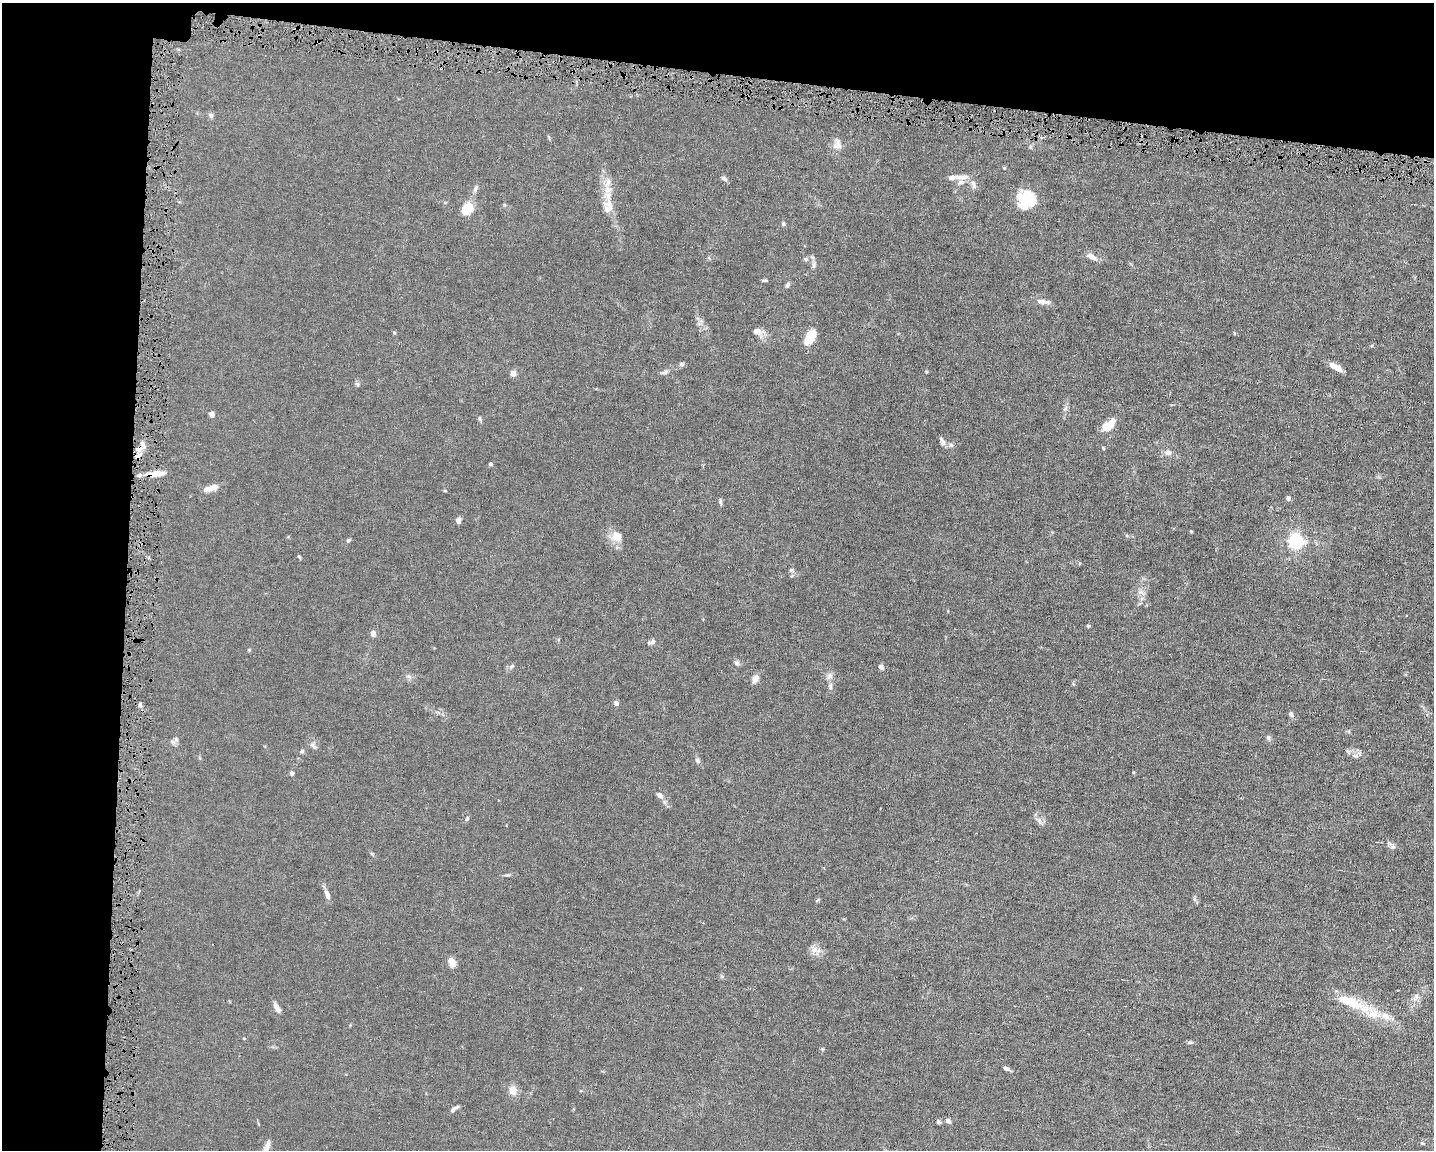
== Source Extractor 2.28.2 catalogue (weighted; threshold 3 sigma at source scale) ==
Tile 1 of 3 x 4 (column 1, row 1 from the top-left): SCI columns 219-1650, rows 3444-4591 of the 4623 x 4591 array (HDU 1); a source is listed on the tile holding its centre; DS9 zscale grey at full resolution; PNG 1436 x 1152 px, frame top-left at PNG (2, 3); no overlay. Shown black and unused: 15% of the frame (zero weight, under 4 of 8 exposures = <1% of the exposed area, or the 3 px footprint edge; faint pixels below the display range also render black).
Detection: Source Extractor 2.28.2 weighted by HDU 2 'WHT'; one run over the whole footprint, this tile lists its part. Background 0.0144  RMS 0.0024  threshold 0.00972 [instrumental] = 3 sigma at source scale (4.09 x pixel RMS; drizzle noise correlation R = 1.36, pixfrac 0.8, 0.05/0.05 arcsec/px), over >= 5 px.
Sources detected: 84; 1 cosmic-ray / hot-pixel residue — not listed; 5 inside a brighter listed object's ellipse — not listed separately; the other 78 listed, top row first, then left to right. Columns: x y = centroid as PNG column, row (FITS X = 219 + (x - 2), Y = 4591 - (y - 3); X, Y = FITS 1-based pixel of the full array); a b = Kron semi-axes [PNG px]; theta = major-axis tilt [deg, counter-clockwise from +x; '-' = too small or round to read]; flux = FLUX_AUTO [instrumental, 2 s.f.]
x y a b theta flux
211 115 7 5 -76 0.47
837 145 14 10 87 1.5
963 177 22 6 7 1.3
724 179 9 5 -38 0.48
608 182 13 7 69 1.4
475 189 10 5 64 0.62
1026 199 17 16 - 7.7
608 206 25 11 80 3
467 208 9 7 46 6.3
783 224 6 4 -70 0.29
1091 256 12 7 -29 1.2
806 259 5 5 - 0.32
814 265 10 4 85 0.57
764 280 7 3 0 0.29
788 284 7 5 64 0.48
1042 301 14 6 -9 1.2
757 331 12 9 -8 1.2
394 333 4 4 - 0.22
1234 333 5 3 - 0.17
810 338 15 8 58 4.2
681 364 6 6 - 0.47
1335 367 15 5 -29 2
926 372 5 3 - 0.19
513 373 7 6 - 0.92
662 373 12 4 10 0.47
357 384 7 4 -89 0.34
212 414 4 4 - 1.8
480 419 7 4 -83 0.34
1109 425 18 9 45 2.9
942 442 12 5 -69 0.66
1103 448 5 3 - 0.2
1168 452 9 7 1 0.84
138 455 10 5 48 0.87
490 464 5 4 - 0.27
156 474 22 6 6 2.5
211 488 14 6 19 2
1288 498 6 5 - 0.5
720 501 8 4 -78 0.39
458 520 7 5 69 0.73
617 537 15 14 - 2.3
348 540 6 4 23 0.28
1296 541 6 6 - 54
299 557 5 3 - 0.22
1088 626 5 4 - 0.23
373 633 7 6 - 0.72
652 642 10 6 20 0.59
249 650 4 4 - 0.21
737 663 6 6 - 0.45
512 666 7 4 45 0.33
881 667 7 6 - 0.47
830 676 9 7 -76 0.8
755 679 8 6 56 1.4
830 686 10 5 -90 0.63
616 703 5 5 - 0.64
140 705 5 4 - 0.36
1291 714 8 5 -63 0.47
1268 737 7 5 77 0.43
302 751 6 5 - 0.29
697 760 7 6 - 0.47
292 773 6 5 - 0.37
660 795 10 7 -34 0.82
467 818 7 4 63 0.33
1039 820 6 4 73 0.4
1393 846 6 6 - 0.49
372 854 6 4 -19 0.24
327 894 15 6 -67 0.94
1194 899 7 4 -71 0.35
814 949 10 9 - 1.2
451 961 8 5 -60 2.4
1346 999 56 11 -29 6.9
276 1007 12 5 -61 1.1
244 1038 5 3 - 0.16
1006 1068 8 4 -24 0.56
512 1091 8 7 - 2.1
453 1110 10 5 53 0.54
948 1121 6 5 - 0.55
938 1122 6 4 -47 0.37
268 1144 14 6 76 0.97
Overlapping masked pixels (flux is a lower limit): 1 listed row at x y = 156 474
Unlisted compact peaks at least as high as the median listed source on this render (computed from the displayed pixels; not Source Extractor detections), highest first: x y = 1190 1042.